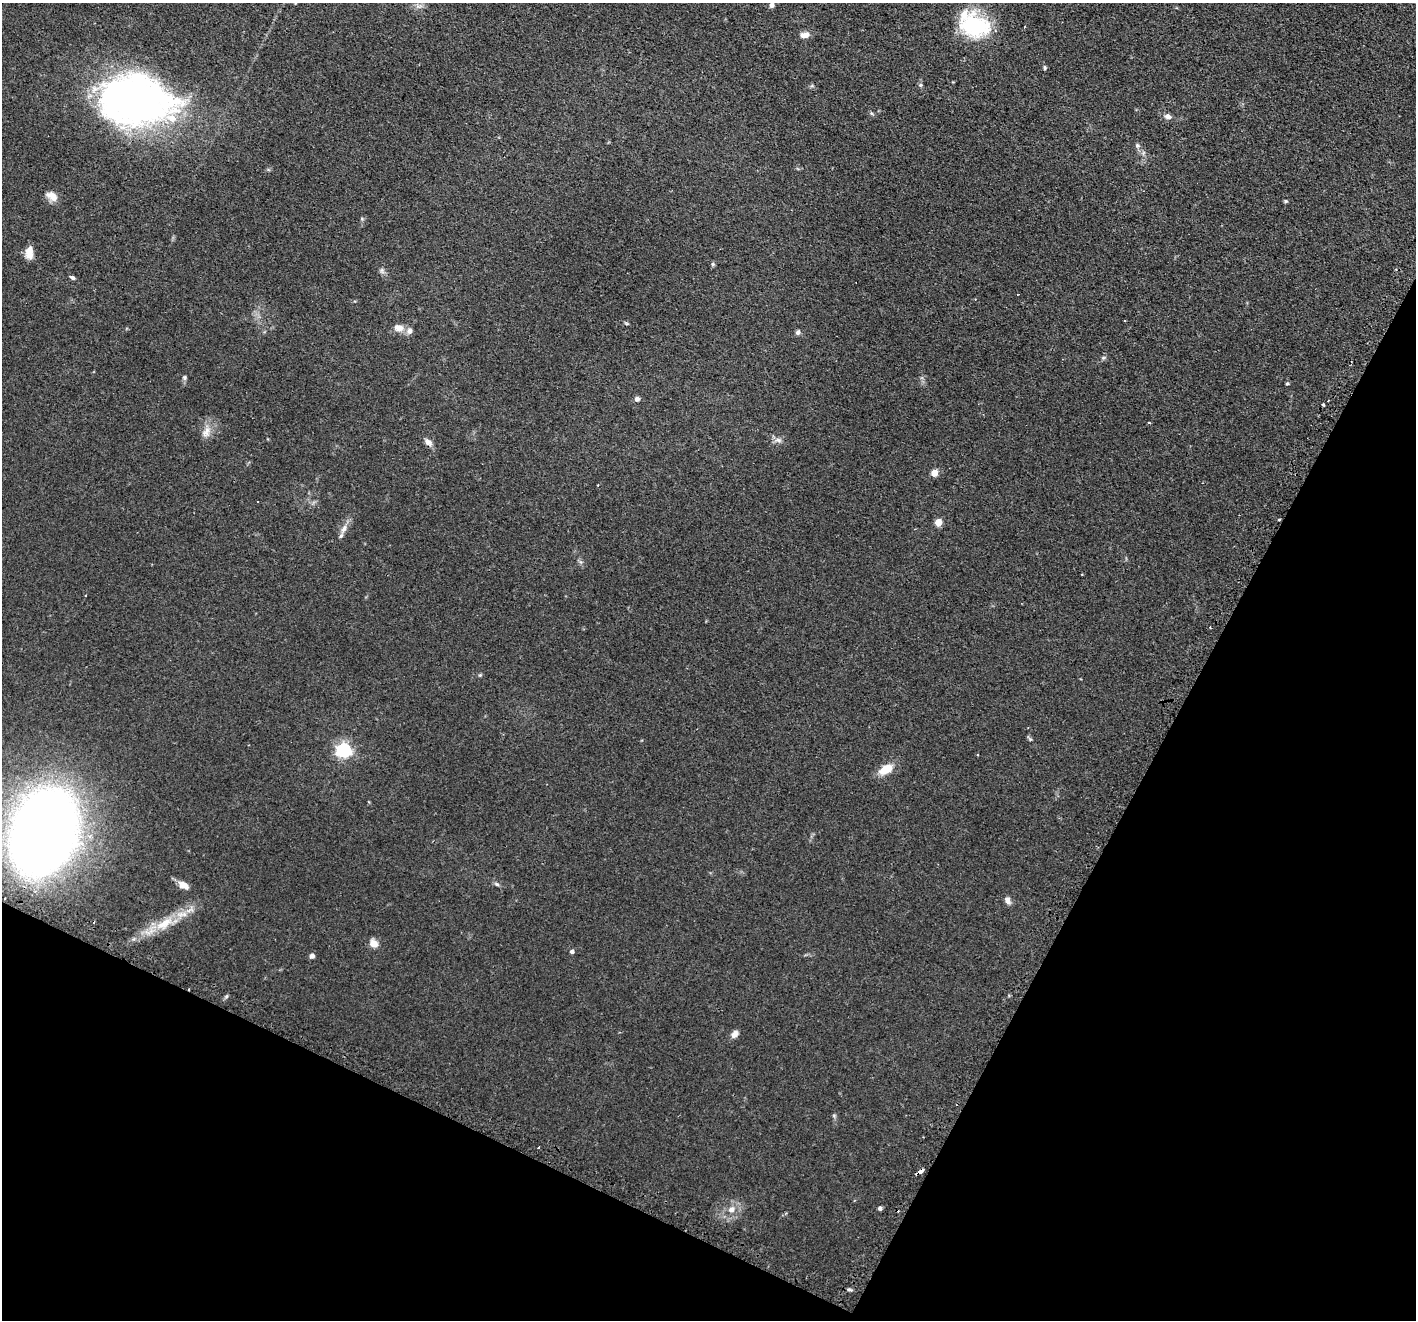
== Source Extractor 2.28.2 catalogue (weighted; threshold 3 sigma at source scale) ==
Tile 15 of 4 x 4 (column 3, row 4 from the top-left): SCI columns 2874-4287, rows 175-1492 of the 5744 x 5759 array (HDU 1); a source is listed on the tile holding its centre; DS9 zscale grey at full resolution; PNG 1418 x 1322 px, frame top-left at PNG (2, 3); no overlay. Shown black and unused: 26% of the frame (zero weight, under 2 of 3 exposures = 4% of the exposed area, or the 3 px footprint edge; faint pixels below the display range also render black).
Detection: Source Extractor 2.28.2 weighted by HDU 2 'WHT'; one run over the whole footprint, this tile lists its part. Background 0.0769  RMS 0.0066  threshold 0.0296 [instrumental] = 3 sigma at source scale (4.5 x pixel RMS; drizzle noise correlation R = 1.50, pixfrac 1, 0.05/0.05 arcsec/px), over >= 5 px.
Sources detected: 62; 5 cosmic-ray / hot-pixel residue — not listed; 4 inside a brighter listed object's ellipse — not listed separately; the other 53 listed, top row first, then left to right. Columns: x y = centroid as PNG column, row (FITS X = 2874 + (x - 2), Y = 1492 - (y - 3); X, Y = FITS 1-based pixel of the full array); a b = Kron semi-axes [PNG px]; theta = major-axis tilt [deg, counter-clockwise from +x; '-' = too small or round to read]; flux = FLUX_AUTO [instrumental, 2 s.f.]
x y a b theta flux
771 5 5 4 - 2.7
974 25 34 26 -14 46
805 35 11 7 10 4.3
1045 68 6 4 -89 0.84
920 85 5 5 - 1
135 100 71 47 -7 310
1168 116 10 7 -15 2.7
1137 145 8 6 -58 1.6
1143 153 7 4 71 1.1
52 196 16 9 -31 5.7
1286 201 5 4 - 0.85
362 219 6 3 -19 0.69
29 252 15 8 88 5.7
713 264 6 5 - 0.96
382 270 9 4 90 1.4
72 277 7 4 -31 1.4
399 328 14 10 -10 4.8
798 332 6 5 - 1.7
1103 358 6 5 - 1.1
185 378 7 4 90 1.2
1287 384 5 4 - 0.8
637 399 7 6 - 2.1
1323 405 3 3 - 1
1149 423 4 2 - 0.48
206 432 18 7 65 5.2
778 440 10 6 -16 2.4
428 442 11 7 -41 3.3
934 473 5 4 - 12
598 485 3 3 - 0.42
1279 519 3 2 - 0.8
938 522 5 4 - 13
344 528 11 7 52 3.6
480 675 5 4 - 0.74
1030 739 9 4 -45 1
343 750 6 6 - 170
977 755 3 3 - 0.56
886 769 18 10 28 10
44 830 48 35 69 1100
497 884 8 5 -27 1.3
184 885 14 8 -31 5.4
1007 900 9 7 -64 3.1
164 924 30 13 33 17
374 944 9 8 - 5.6
572 951 4 4 - 1.8
312 956 5 5 - 2.8
227 996 6 4 70 0.98
734 1034 10 7 57 3.2
834 1116 6 4 -73 0.95
539 1147 3 2 - 1
920 1171 7 3 34 4.9
880 1208 4 4 - 1.8
731 1209 10 8 34 4.5
849 1290 8 4 -9 1.2
Overlapping masked pixels (flux is a lower limit): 2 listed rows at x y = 1279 519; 920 1171
Isophote crosses this tile's border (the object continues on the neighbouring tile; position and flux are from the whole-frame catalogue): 1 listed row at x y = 974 25